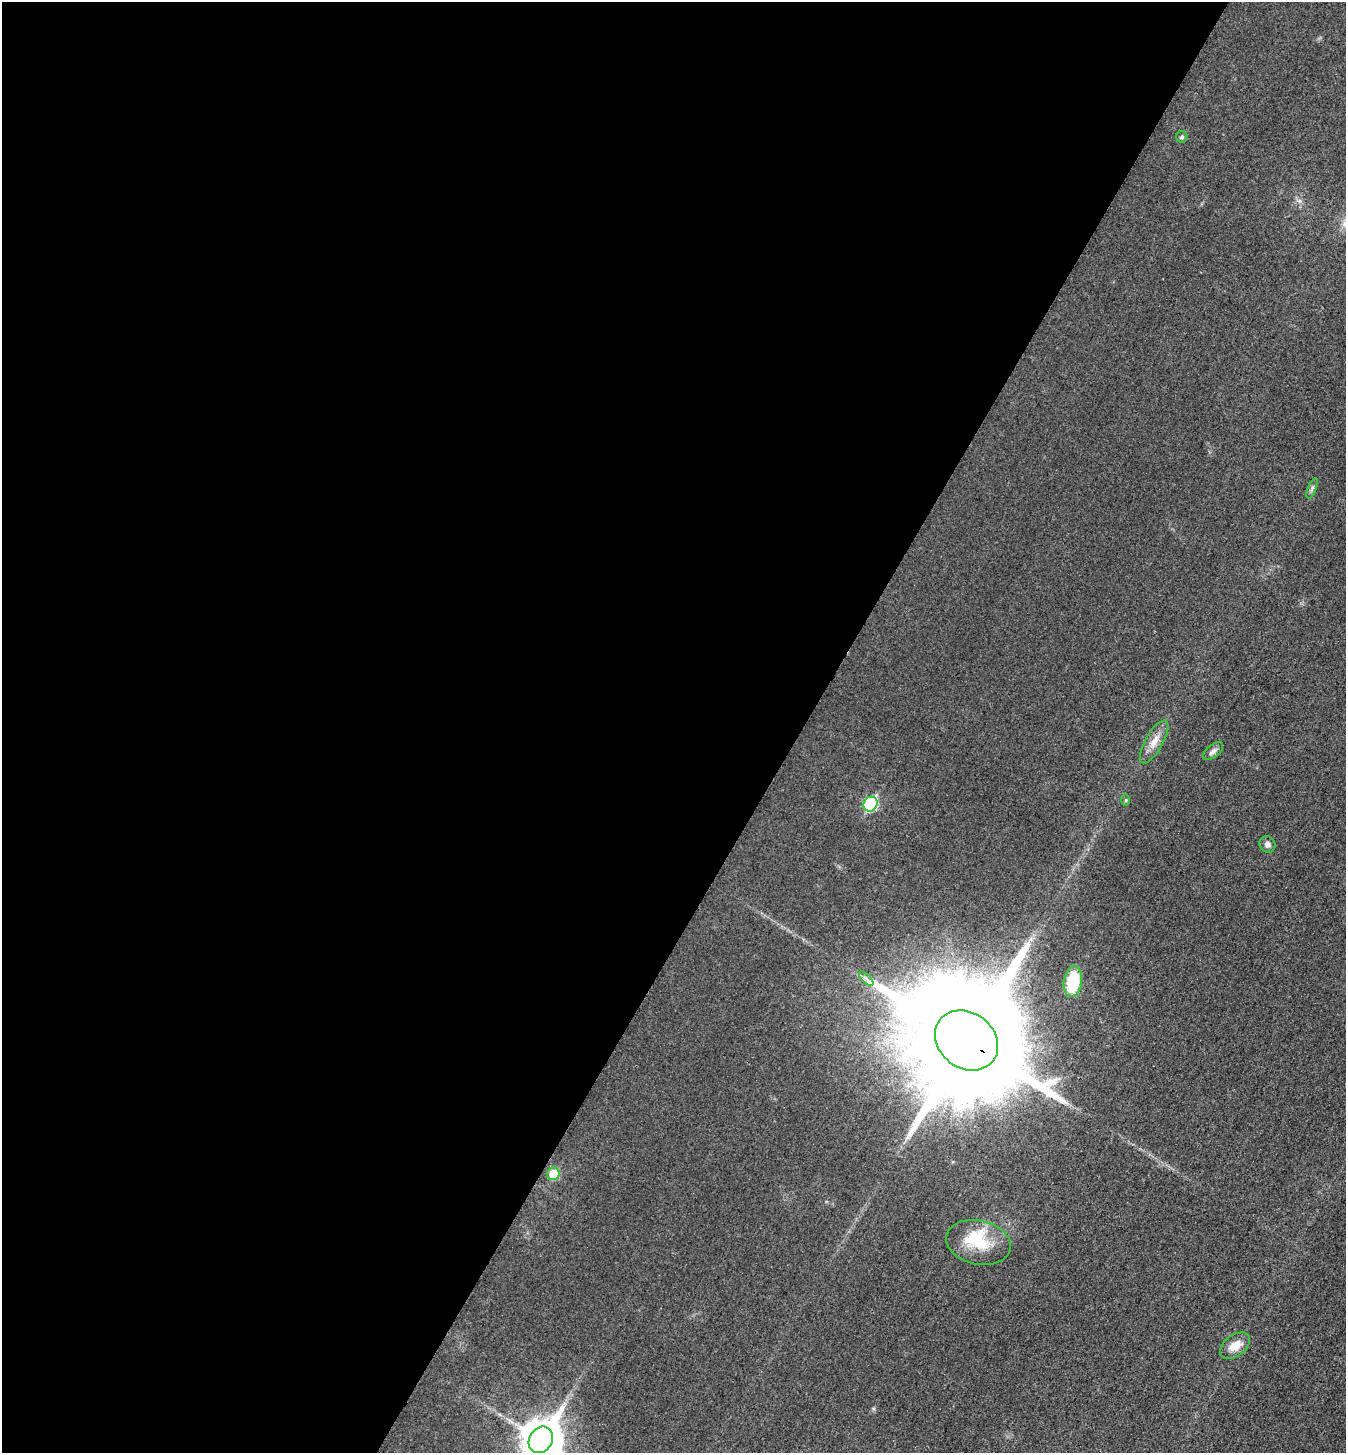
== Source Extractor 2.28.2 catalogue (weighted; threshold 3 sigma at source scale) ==
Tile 5 of 4 x 4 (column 1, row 2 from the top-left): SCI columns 168-1511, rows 2922-4372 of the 5850 x 5845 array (HDU 1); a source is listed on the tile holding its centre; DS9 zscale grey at full resolution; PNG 1348 x 1455 px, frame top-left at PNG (2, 2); each listed source drawn as its Kron ellipse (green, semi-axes under 4 px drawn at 4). Shown black and unused: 60% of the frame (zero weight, under 3 of 4 exposures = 2% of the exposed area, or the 3 px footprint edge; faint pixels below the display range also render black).
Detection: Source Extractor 2.28.2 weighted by HDU 2 'WHT'; one run over the whole footprint, this tile lists its part. Background 0.0192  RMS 0.0054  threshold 0.0243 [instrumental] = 3 sigma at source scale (4.5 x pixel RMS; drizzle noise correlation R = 1.50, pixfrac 1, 0.05/0.05 arcsec/px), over >= 5 px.
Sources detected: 15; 1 inside a brighter listed object's ellipse — not listed separately; the other 14 listed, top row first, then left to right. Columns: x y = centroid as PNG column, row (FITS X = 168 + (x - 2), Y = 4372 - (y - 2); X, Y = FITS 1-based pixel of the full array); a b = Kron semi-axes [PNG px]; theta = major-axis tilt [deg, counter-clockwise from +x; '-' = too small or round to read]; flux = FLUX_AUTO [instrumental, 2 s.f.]
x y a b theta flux
1182 137 6 5 - 0.9
1312 488 10 4 68 1.3
1154 742 24 9 60 6.3
1213 751 12 6 39 2.1
1126 800 6 4 89 0.67
870 804 7 6 - 58
1267 844 8 7 - 2.2
866 979 9 3 -45 1.4
1073 982 15 9 82 22
967 1040 34 27 -37 26000
553 1174 6 6 - 14
979 1242 33 22 -13 21
1235 1346 17 10 36 7.5
541 1440 14 11 58 1500
Overlapping masked pixels (flux is a lower limit): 1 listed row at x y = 967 1040
Isophote crosses this tile's border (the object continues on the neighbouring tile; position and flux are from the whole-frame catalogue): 1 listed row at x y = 541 1440